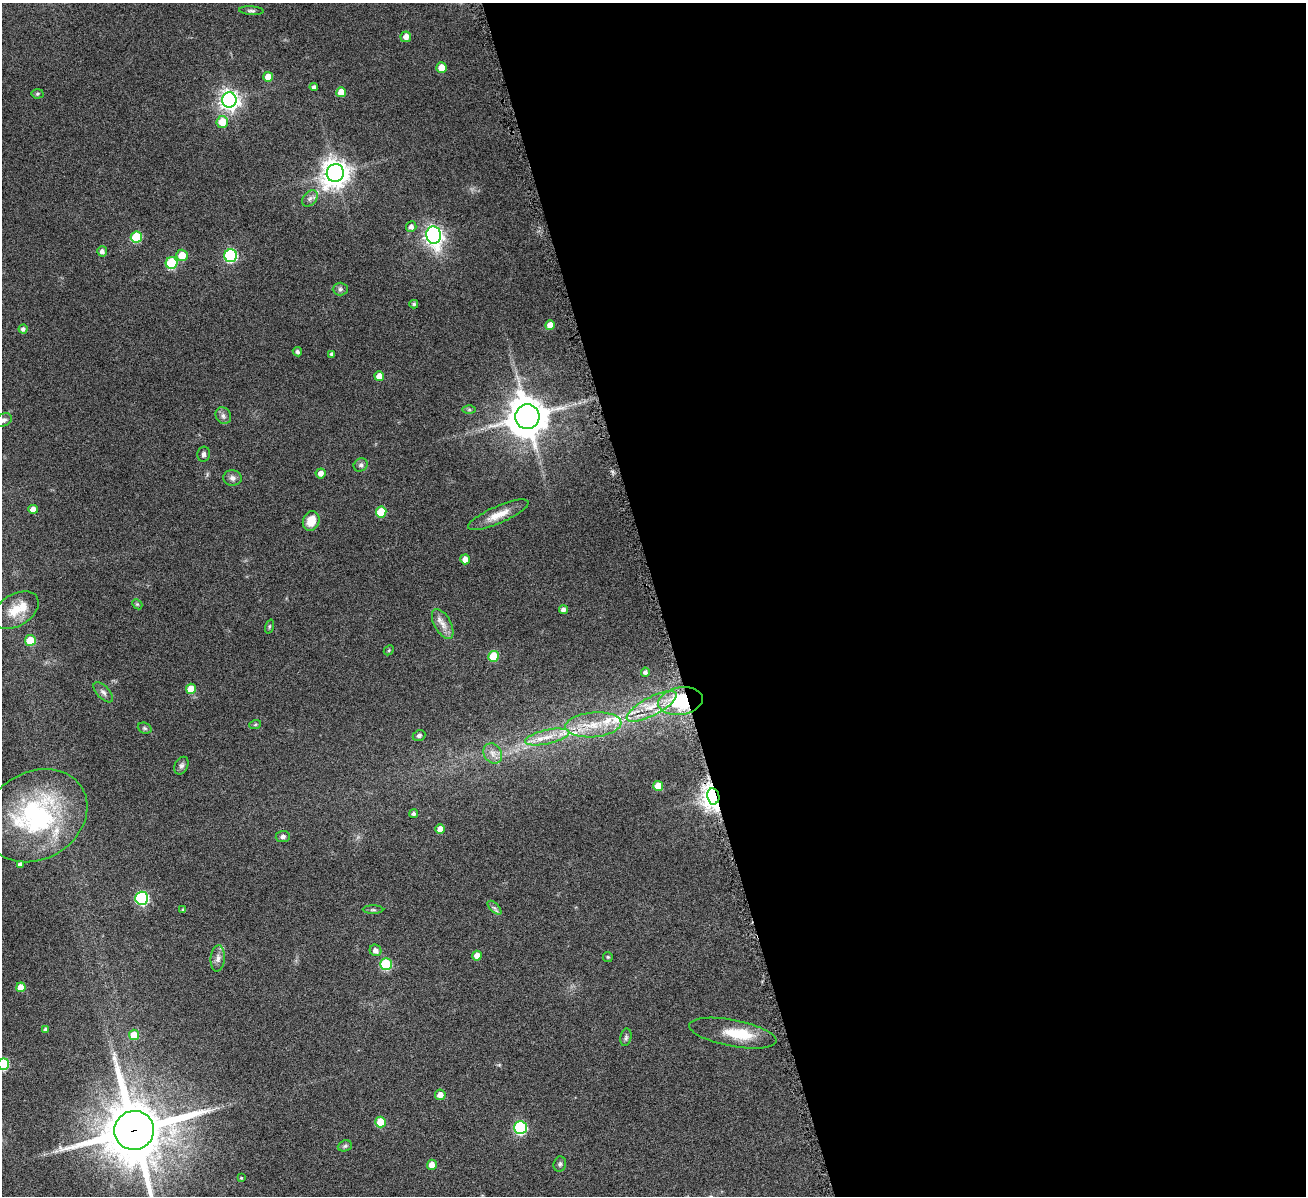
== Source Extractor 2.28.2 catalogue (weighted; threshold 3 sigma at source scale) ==
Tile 8 of 4 x 4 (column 4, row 2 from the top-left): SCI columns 3917-5220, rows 2666-3859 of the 5223 x 5210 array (HDU 1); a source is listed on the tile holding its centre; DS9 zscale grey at full resolution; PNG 1308 x 1198 px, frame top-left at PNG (2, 3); each listed source drawn as its Kron ellipse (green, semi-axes under 4 px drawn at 4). Shown black and unused: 50% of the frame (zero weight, under 4 of 8 exposures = <1% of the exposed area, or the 3 px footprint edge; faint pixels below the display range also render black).
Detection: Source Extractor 2.28.2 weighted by HDU 2 'WHT'; one run over the whole footprint, this tile lists its part. Background 0.108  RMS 0.0052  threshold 0.0211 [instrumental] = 3 sigma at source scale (4.09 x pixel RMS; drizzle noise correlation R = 1.36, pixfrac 0.8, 0.05/0.05 arcsec/px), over >= 5 px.
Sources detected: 95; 1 inside a brighter object's white glare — neither listed nor drawn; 6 inside a brighter listed object's ellipse — not listed separately; the other 88 listed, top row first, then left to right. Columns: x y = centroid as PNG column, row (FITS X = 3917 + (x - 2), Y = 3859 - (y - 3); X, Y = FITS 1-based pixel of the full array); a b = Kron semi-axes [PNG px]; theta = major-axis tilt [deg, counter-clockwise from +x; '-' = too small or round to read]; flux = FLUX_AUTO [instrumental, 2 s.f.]
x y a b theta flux
251 11 12 4 -4 1.2
406 37 5 5 - 2.9
441 68 5 5 - 5.9
268 77 5 5 - 6
314 87 4 4 - 1.2
341 92 5 5 - 7
38 94 6 4 3 0.73
229 100 7 7 - 260
222 122 6 5 - 9.5
335 173 9 8 - 580
310 199 9 6 49 1.7
411 227 5 5 - 1.9
434 235 8 7 - 200
136 237 5 5 - 21
102 251 5 5 - 1.7
182 255 5 5 - 7.8
231 256 6 6 - 55
172 263 6 6 - 31
340 289 7 6 - 1.2
414 304 4 4 - 0.77
550 325 5 5 - 4.5
23 329 4 4 - 1.4
297 352 5 4 - 1.3
332 354 4 3 - 1.3
379 376 5 4 - 3.9
469 409 6 4 -1 0.83
223 416 9 7 -56 1.7
527 417 12 12 - 1300
3 420 9 6 27 1.5
204 454 7 6 - 1.4
361 465 7 6 - 1.3
321 473 5 5 - 3.1
232 478 9 8 - 2.1
33 509 5 4 - 4.1
381 512 5 5 - 13
498 515 33 8 23 7.2
311 521 10 8 69 7.1
465 559 5 4 - 3.3
137 604 6 4 -43 0.67
16 610 25 16 30 10
563 610 4 4 - 1.8
443 624 16 8 -60 4.1
269 627 7 3 71 0.62
30 640 5 5 - 11
389 650 6 4 46 0.58
493 656 5 5 - 13
645 672 4 4 - 1.2
191 689 5 5 - 8.6
103 692 12 6 -47 1.9
680 701 22 13 10 28
652 706 28 9 28 10
255 725 6 4 20 0.6
593 725 28 12 5 14
145 728 7 5 -21 0.8
419 736 6 5 - 1.2
547 737 22 7 12 7.1
493 753 10 8 -56 3.2
181 766 9 6 64 1.4
658 786 5 5 - 7
713 796 8 6 -80 460
414 814 4 4 - 1.2
36 816 54 44 31 75
440 829 5 4 - 4.1
283 837 7 5 6 1.5
20 864 4 4 - 1.7
142 898 6 6 - 62
494 908 9 3 -45 1
183 910 3 3 - 0.88
373 910 10 4 0 0.96
375 950 6 5 - 2.3
477 956 5 5 - 4
608 957 5 5 - 0.6
218 958 13 7 85 2.5
386 964 6 6 - 31
21 987 5 4 - 5.1
45 1029 4 4 - 0.97
733 1033 44 13 -11 13
134 1035 5 5 - 8.1
626 1037 9 5 80 1.1
3 1064 6 6 - 32
440 1095 5 5 - 3.5
381 1122 5 5 - 12
520 1127 6 6 - 54
134 1130 20 19 - 3700
345 1146 7 5 21 0.93
560 1164 8 6 76 1.2
432 1165 5 5 - 4.4
241 1178 4 3 - 0.4
Overlapping masked pixels (flux is a lower limit): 3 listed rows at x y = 680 701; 713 796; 134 1130
Isophote crosses this tile's border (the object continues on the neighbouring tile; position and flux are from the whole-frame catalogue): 3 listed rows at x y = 3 420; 3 1064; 134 1130